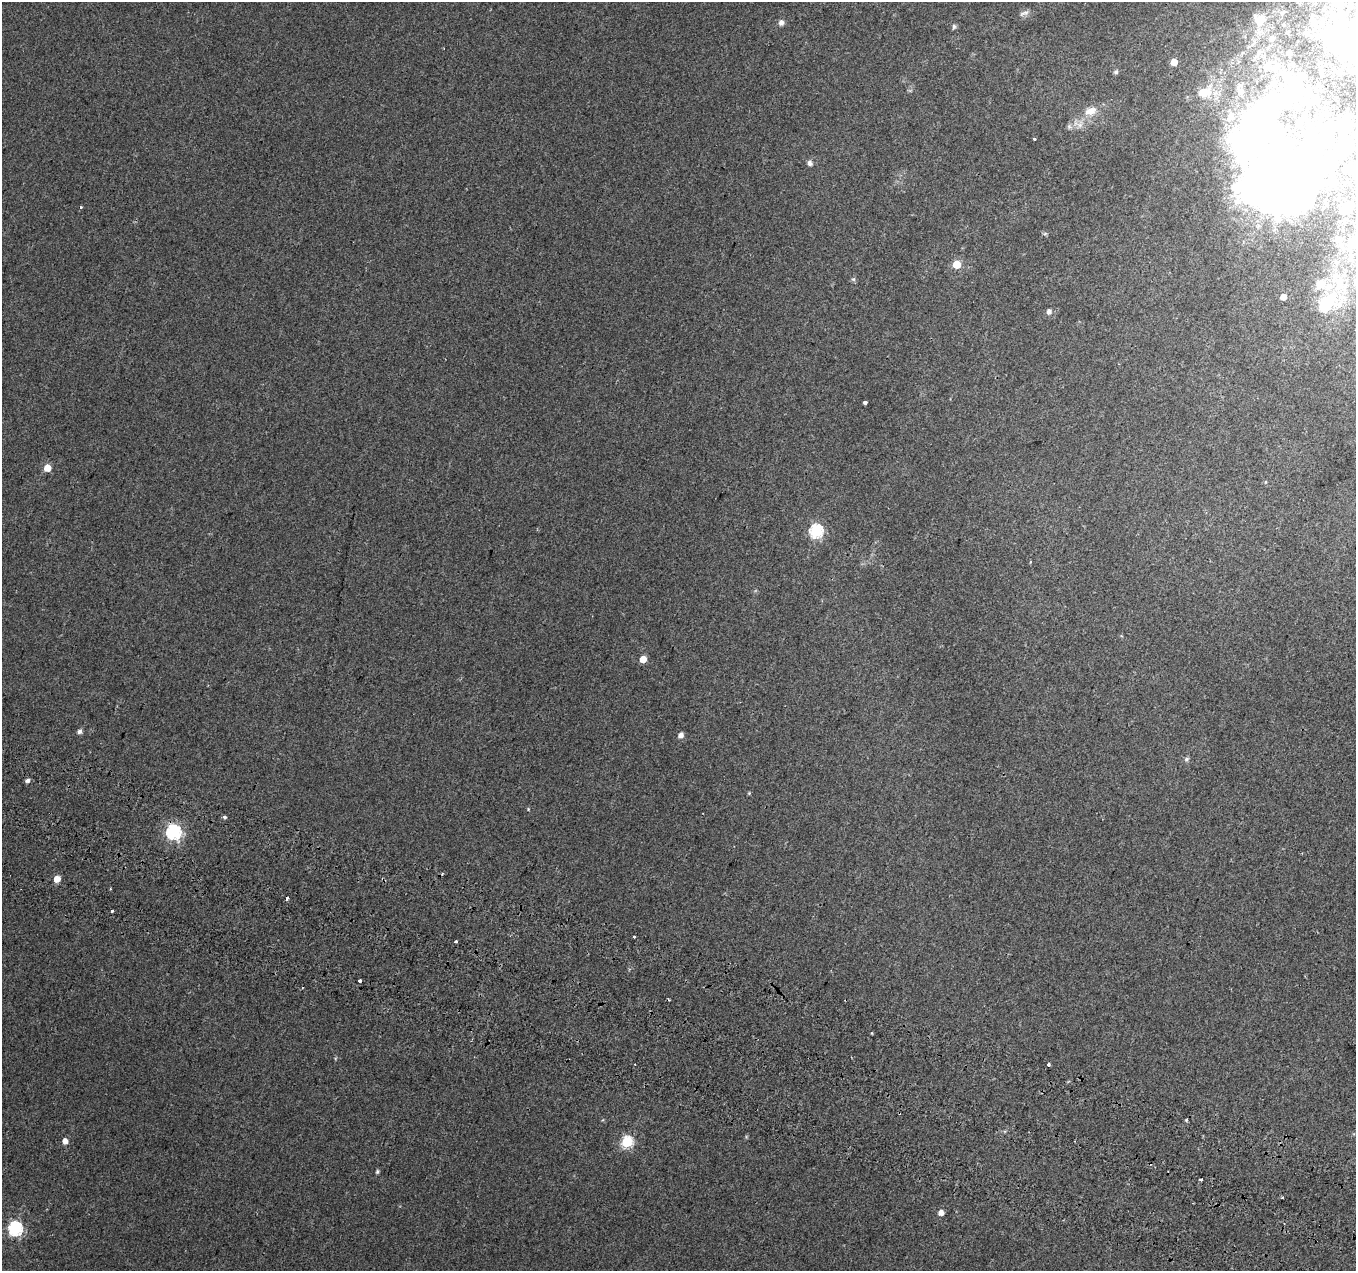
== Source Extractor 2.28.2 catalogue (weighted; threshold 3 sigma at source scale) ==
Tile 6 of 4 x 4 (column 2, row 2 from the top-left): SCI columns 1376-2729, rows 2812-4080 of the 5469 x 5685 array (HDU 1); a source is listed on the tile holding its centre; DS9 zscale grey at full resolution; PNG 1358 x 1273 px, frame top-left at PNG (2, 2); no overlay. Shown black and unused: <1% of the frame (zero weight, under 2 of 3 exposures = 3% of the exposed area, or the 3 px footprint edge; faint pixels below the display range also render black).
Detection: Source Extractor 2.28.2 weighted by HDU 2 'WHT'; one run over the whole footprint, this tile lists its part. Background 0.00285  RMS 0.0046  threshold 0.0208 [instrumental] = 3 sigma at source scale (4.5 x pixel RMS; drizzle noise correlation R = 1.50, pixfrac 1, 0.0396/0.0396 arcsec/px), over >= 5 px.
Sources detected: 76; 7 inside a brighter object's white glare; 6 cosmic-ray / hot-pixel residue — not listed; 5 inside a brighter listed object's ellipse — not listed separately; the other 58 listed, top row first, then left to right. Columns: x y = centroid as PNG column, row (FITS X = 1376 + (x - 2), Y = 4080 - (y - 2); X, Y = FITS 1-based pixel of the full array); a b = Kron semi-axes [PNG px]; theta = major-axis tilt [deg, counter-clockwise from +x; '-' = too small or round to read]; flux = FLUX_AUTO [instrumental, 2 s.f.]
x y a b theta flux
1024 13 15 6 21 1.9
1260 19 17 14 -12 6.8
781 22 7 7 - 1.8
954 27 8 5 79 1
1272 38 6 6 - 1.9
1351 49 66 28 -34 43
1289 53 4 4 - 1.2
1174 62 5 5 - 8.6
1266 67 11 8 68 2.2
1276 67 16 9 58 3.4
1116 72 7 5 45 0.9
1321 72 6 4 -90 0.85
1273 84 8 7 - 2
1204 93 12 9 18 7.1
1297 107 8 7 - 2.2
1090 111 17 12 16 6.2
1230 118 13 8 46 2.9
1080 124 12 8 52 3.2
1069 126 7 6 - 1.1
1344 128 15 15 - 6.6
1034 139 3 3 - 1.6
810 163 7 6 - 1.5
1276 184 76 52 50 800
81 207 3 3 - 0.52
1344 209 10 7 41 4.4
1045 233 6 4 2 0.68
1338 239 10 8 -5 1.9
1353 243 14 10 -74 4
956 264 5 5 - 18
853 279 6 5 - 0.82
1283 297 5 5 - 5.5
1327 303 36 22 44 29
1049 311 5 5 - 2.2
865 402 4 3 - 2.9
47 468 5 5 - 9.3
816 531 6 6 - 68
643 659 5 5 - 8.6
80 731 5 5 - 1.6
681 735 6 5 - 2.7
1186 759 6 6 - 1.1
27 780 5 4 - 1.6
749 793 4 4 - 0.45
528 809 4 3 - 0.4
225 817 3 3 - 2.7
174 832 6 6 - 100
57 879 5 5 - 6.4
112 911 3 3 - 2
633 936 3 3 - 16
456 942 3 3 - 7.2
360 981 3 3 - 2.6
1048 1064 3 3 - 1.6
65 1141 5 5 - 3.3
627 1142 6 6 - 42
377 1172 6 4 75 0.73
1201 1179 4 3 - 1
1282 1198 4 2 - 0.45
941 1213 5 5 - 3.2
15 1229 6 6 - 80
Isophote crosses this tile's border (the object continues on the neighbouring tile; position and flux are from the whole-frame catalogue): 2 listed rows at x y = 1351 49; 1276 184